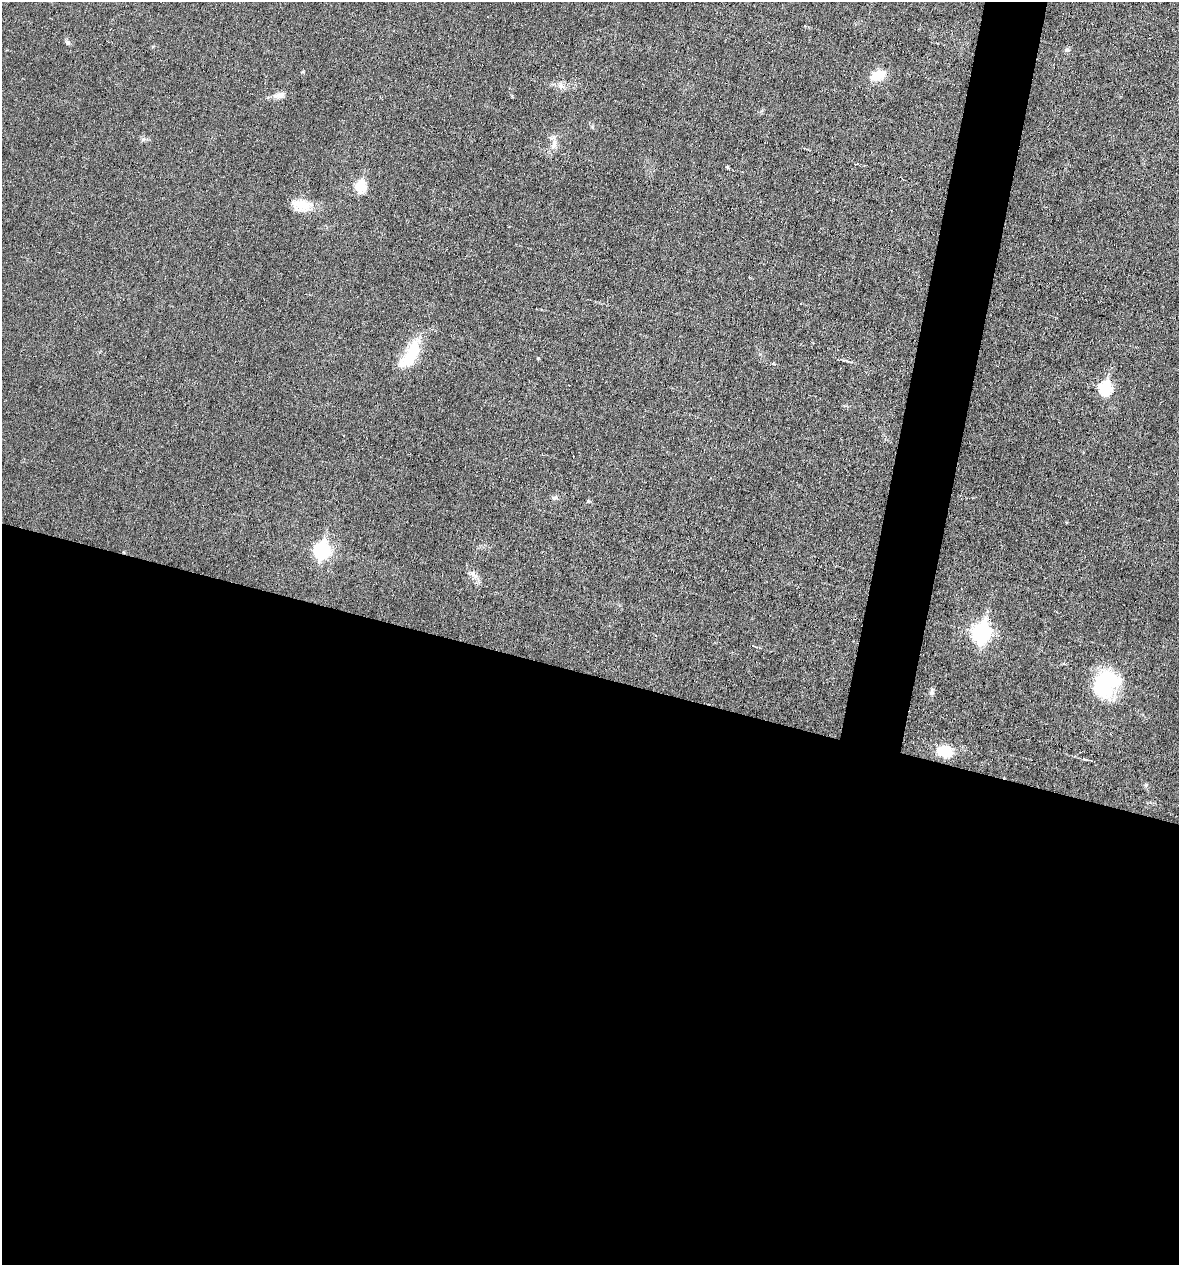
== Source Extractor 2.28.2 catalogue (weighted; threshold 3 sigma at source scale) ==
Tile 14 of 4 x 4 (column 2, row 4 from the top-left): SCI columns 1294-2470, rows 1-1263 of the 5066 x 5052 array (HDU 1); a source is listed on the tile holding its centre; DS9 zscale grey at full resolution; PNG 1181 x 1267 px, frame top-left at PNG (2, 2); no overlay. Shown black and unused: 50% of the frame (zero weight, under 3 of 6 exposures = <1% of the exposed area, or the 3 px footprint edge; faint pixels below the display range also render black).
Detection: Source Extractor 2.28.2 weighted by HDU 2 'WHT'; one run over the whole footprint, this tile lists its part. Background 0.0182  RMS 0.0035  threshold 0.0143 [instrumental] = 3 sigma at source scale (4.09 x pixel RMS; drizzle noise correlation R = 1.36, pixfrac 0.8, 0.05/0.05 arcsec/px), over >= 5 px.
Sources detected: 21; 1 cosmic-ray / hot-pixel residue — not listed; the other 20 listed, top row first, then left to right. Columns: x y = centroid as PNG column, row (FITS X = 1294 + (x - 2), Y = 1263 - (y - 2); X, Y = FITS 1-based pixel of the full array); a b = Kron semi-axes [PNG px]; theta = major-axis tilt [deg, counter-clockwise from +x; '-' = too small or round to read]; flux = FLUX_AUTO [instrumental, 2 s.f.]
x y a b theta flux
68 42 7 6 - 0.68
1067 50 8 5 -8 0.71
877 75 14 9 18 7
561 85 7 6 - 1.1
279 95 16 8 14 2.1
554 144 16 7 76 2.3
727 168 4 3 - 0.44
360 186 6 6 - 19
302 205 25 14 -11 5.9
410 355 39 14 57 13
538 358 4 3 - 0.31
1105 388 7 6 - 31
555 497 9 4 1 0.71
322 550 8 7 - 71
473 574 15 5 -33 1.5
981 633 9 7 76 110
1106 683 32 24 50 25
932 692 9 6 89 0.88
945 751 16 11 -11 8.7
1087 760 14 3 -12 0.82
Unlisted compact peaks at least as high as the median listed source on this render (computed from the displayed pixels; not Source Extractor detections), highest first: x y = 303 72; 1146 784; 592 127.